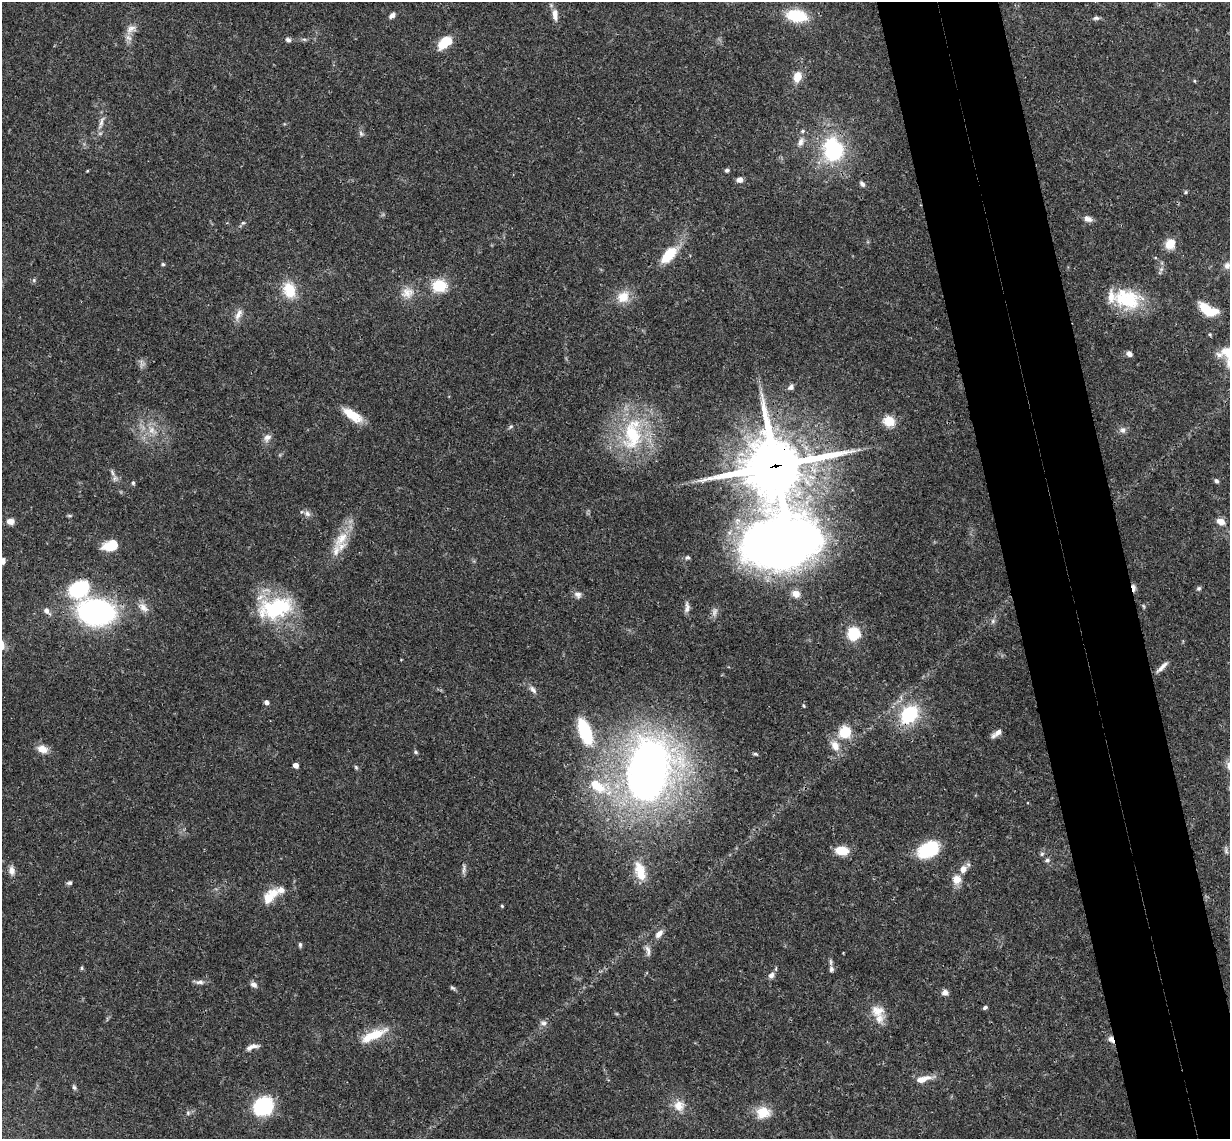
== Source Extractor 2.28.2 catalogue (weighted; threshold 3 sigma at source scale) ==
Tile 6 of 4 x 4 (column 2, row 2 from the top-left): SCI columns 1287-2514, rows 2539-3675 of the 5027 x 4964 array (HDU 1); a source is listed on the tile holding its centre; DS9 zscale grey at full resolution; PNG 1232 x 1141 px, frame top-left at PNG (2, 2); no overlay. Shown black and unused: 10% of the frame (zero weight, under 3 of 4 exposures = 6% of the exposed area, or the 3 px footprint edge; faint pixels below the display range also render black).
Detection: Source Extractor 2.28.2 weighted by HDU 2 'WHT'; one run over the whole footprint, this tile lists its part. Background 0.0431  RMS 0.0028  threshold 0.0128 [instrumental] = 3 sigma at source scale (4.5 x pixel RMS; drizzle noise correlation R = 1.50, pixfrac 1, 0.05/0.05 arcsec/px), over >= 5 px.
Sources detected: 126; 9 inside a brighter listed object's ellipse — not listed separately; the other 117 listed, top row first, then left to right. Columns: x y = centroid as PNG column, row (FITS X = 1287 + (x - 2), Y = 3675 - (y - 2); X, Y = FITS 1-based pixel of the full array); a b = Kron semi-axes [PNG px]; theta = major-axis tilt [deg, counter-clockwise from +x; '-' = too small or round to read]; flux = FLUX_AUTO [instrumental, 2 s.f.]
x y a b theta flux
392 15 7 5 41 1
555 15 17 7 -85 2.1
797 16 20 12 -9 12
1096 18 8 5 9 0.65
131 29 15 9 36 2.2
288 40 7 6 - 0.8
445 43 18 10 40 5.5
797 77 11 8 71 3.7
1194 81 5 3 - 0.26
101 122 21 5 73 1.9
361 133 8 5 -70 0.64
801 142 12 7 67 1.5
833 149 19 16 -84 27
727 170 6 5 - 0.47
740 180 6 5 - 1.7
862 184 8 5 -44 0.75
1186 192 5 3 - 0.33
1088 219 10 7 -9 1.5
243 223 6 5 - 0.47
1170 244 12 11 - 3.7
668 255 19 10 49 8.9
163 264 5 4 - 0.36
1227 266 9 8 - 1.4
34 280 6 5 - 0.43
439 286 14 12 -4 8.5
289 290 21 15 -74 7
407 293 18 15 17 3.7
623 297 18 15 40 4.5
1127 299 36 24 -18 14
1208 310 21 9 -27 7.7
238 314 17 7 62 1.9
1210 334 5 4 - 0.34
1129 354 6 5 - 1.3
141 364 12 6 -83 1.1
791 387 8 7 - 0.85
352 415 24 9 -33 6.3
889 421 12 10 -19 5.1
511 426 6 4 19 0.4
151 430 12 9 -78 2.6
1122 430 9 8 - 1.2
632 434 53 28 83 25
267 438 12 8 55 1.5
775 466 20 19 - 1500
115 478 7 6 - 0.95
1216 481 7 5 -51 0.59
133 483 5 4 - 0.46
307 514 9 7 -32 1.1
69 515 6 4 -19 0.37
10 521 9 7 -6 1.8
1221 521 10 7 -22 2.1
341 539 29 13 53 6.2
780 544 104 86 57 210
111 546 13 8 15 9.6
687 558 6 6 - 0.57
3 561 7 5 86 1.2
1133 588 10 4 -80 1.4
1199 588 6 5 - 0.57
79 589 27 20 29 16
578 595 10 8 -23 1.2
143 607 15 9 -48 2.2
687 607 16 6 85 1.3
276 608 45 24 15 23
47 611 11 7 -51 1.3
96 612 25 18 -7 73
993 621 7 5 48 0.71
854 634 10 9 - 10
1162 667 19 5 43 1.5
533 690 12 6 -49 1.2
267 702 5 4 - 1.1
909 714 18 13 46 17
585 731 22 10 -70 20
845 732 11 10 - 8.8
997 733 15 5 37 1.7
835 745 15 10 -56 3.2
42 749 12 9 -16 2.8
416 752 6 4 -28 0.45
756 754 7 4 -25 0.41
296 765 4 4 - 2.1
356 767 6 5 - 0.42
648 770 54 35 77 200
597 786 27 14 -36 9.6
928 850 19 13 28 17
1226 850 11 4 -80 0.62
842 851 11 8 -6 6.5
1042 854 6 5 - 0.52
1047 860 7 5 13 0.68
963 869 9 8 - 2.1
464 870 16 4 84 0.88
12 871 11 8 -79 1.7
641 871 28 14 -58 5.9
957 879 11 10 - 2.9
70 883 6 5 - 0.63
281 890 13 9 27 2.1
268 898 18 12 78 4.1
502 906 4 4 - 0.31
659 934 11 6 49 1.8
300 945 7 4 -90 0.52
648 950 16 6 -74 1.4
82 968 6 4 -90 0.34
831 969 9 6 -86 0.94
771 975 9 7 44 1.2
200 982 12 6 3 1.1
254 985 9 6 -36 1.2
453 988 8 4 -26 0.5
945 993 7 7 - 1.4
985 1007 5 4 - 0.59
877 1011 18 14 -15 4
543 1023 10 6 -6 0.95
374 1035 36 10 24 7.3
1111 1039 10 6 -60 1.3
254 1046 15 6 0 1.3
923 1079 20 8 15 3.2
74 1087 7 5 -72 0.56
263 1106 16 14 30 22
679 1106 15 14 - 3.6
763 1112 18 15 12 5.1
188 1113 7 5 48 0.57
Overlapping masked pixels (flux is a lower limit): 4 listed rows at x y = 775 466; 780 544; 1133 588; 1111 1039
Isophote crosses this tile's border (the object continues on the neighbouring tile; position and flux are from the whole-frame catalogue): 1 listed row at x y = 3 561